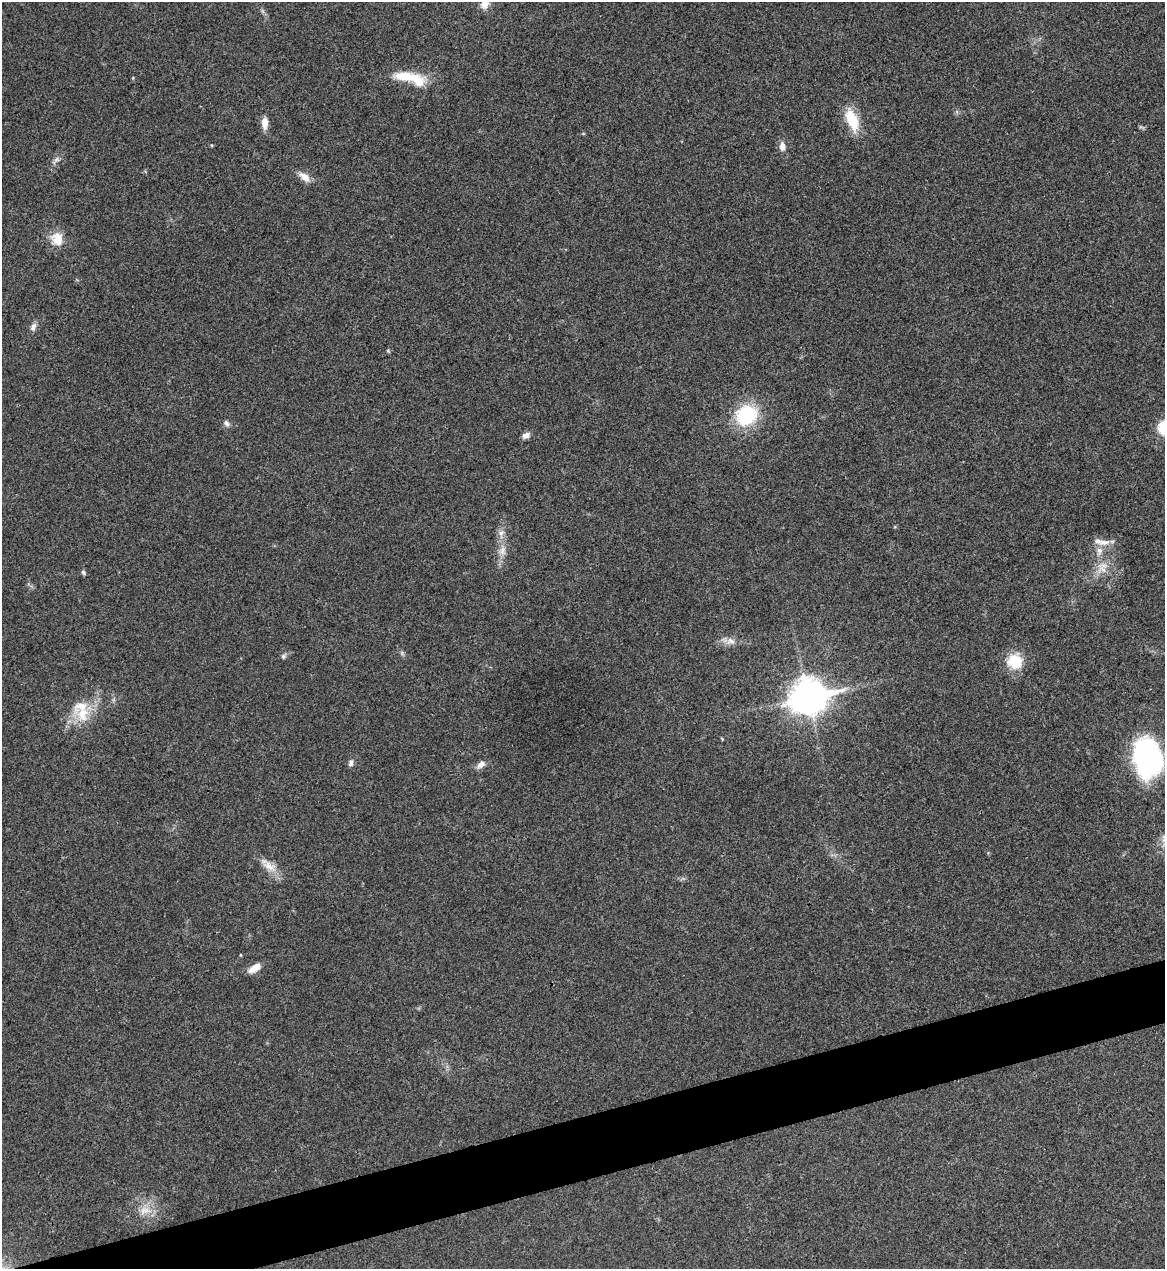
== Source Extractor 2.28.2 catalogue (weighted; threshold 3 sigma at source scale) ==
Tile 7 of 4 x 4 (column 3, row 2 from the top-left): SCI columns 2470-3632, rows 2537-3803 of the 5055 x 5071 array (HDU 1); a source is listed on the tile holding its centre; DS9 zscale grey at full resolution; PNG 1167 x 1271 px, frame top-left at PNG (2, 2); no overlay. Shown black and unused: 4% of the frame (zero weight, under 3 of 4 exposures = <1% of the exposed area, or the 3 px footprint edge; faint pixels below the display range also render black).
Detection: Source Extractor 2.28.2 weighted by HDU 2 'WHT'; one run over the whole footprint, this tile lists its part. Background 0.0197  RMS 0.0042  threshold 0.0189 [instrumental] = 3 sigma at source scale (4.5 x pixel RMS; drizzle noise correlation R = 1.50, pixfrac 1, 0.05/0.05 arcsec/px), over >= 5 px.
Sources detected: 36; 3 inside a brighter listed object's ellipse — not listed separately; the other 33 listed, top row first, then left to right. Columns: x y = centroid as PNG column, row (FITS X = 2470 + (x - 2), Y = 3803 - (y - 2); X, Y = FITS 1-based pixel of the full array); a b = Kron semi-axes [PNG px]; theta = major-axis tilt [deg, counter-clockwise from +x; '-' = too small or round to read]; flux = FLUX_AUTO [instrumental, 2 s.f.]
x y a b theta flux
485 4 14 10 61 3.5
404 76 37 13 -3 11
852 120 27 12 -68 13
265 123 16 8 -89 3.6
583 134 5 3 - 0.37
782 146 10 7 -85 2.6
56 160 14 6 53 1.8
304 177 18 9 -37 3.7
57 239 19 15 -75 7.1
33 327 12 7 63 1.9
388 351 5 4 - 0.48
746 415 22 18 38 31
227 423 9 6 -46 1.6
526 435 10 6 26 2
501 533 13 8 79 2.9
1104 542 19 8 8 3.9
502 551 14 10 86 3.6
1099 551 12 9 85 3.3
1103 569 19 15 -29 6.9
83 572 6 5 - 0.81
730 641 13 10 -1 3.1
283 656 7 7 - 1
1015 661 16 15 - 13
808 697 14 11 14 810
82 713 23 22 - 13
722 739 4 3 - 0.39
1148 758 34 25 -78 92
351 763 10 6 73 1.4
481 765 12 7 39 2.5
269 866 24 10 -36 5.6
240 955 4 3 - 0.34
255 968 15 7 33 4.4
145 1210 19 11 6 5.8
Isophote crosses this tile's border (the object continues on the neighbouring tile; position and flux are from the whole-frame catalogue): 1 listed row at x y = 485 4